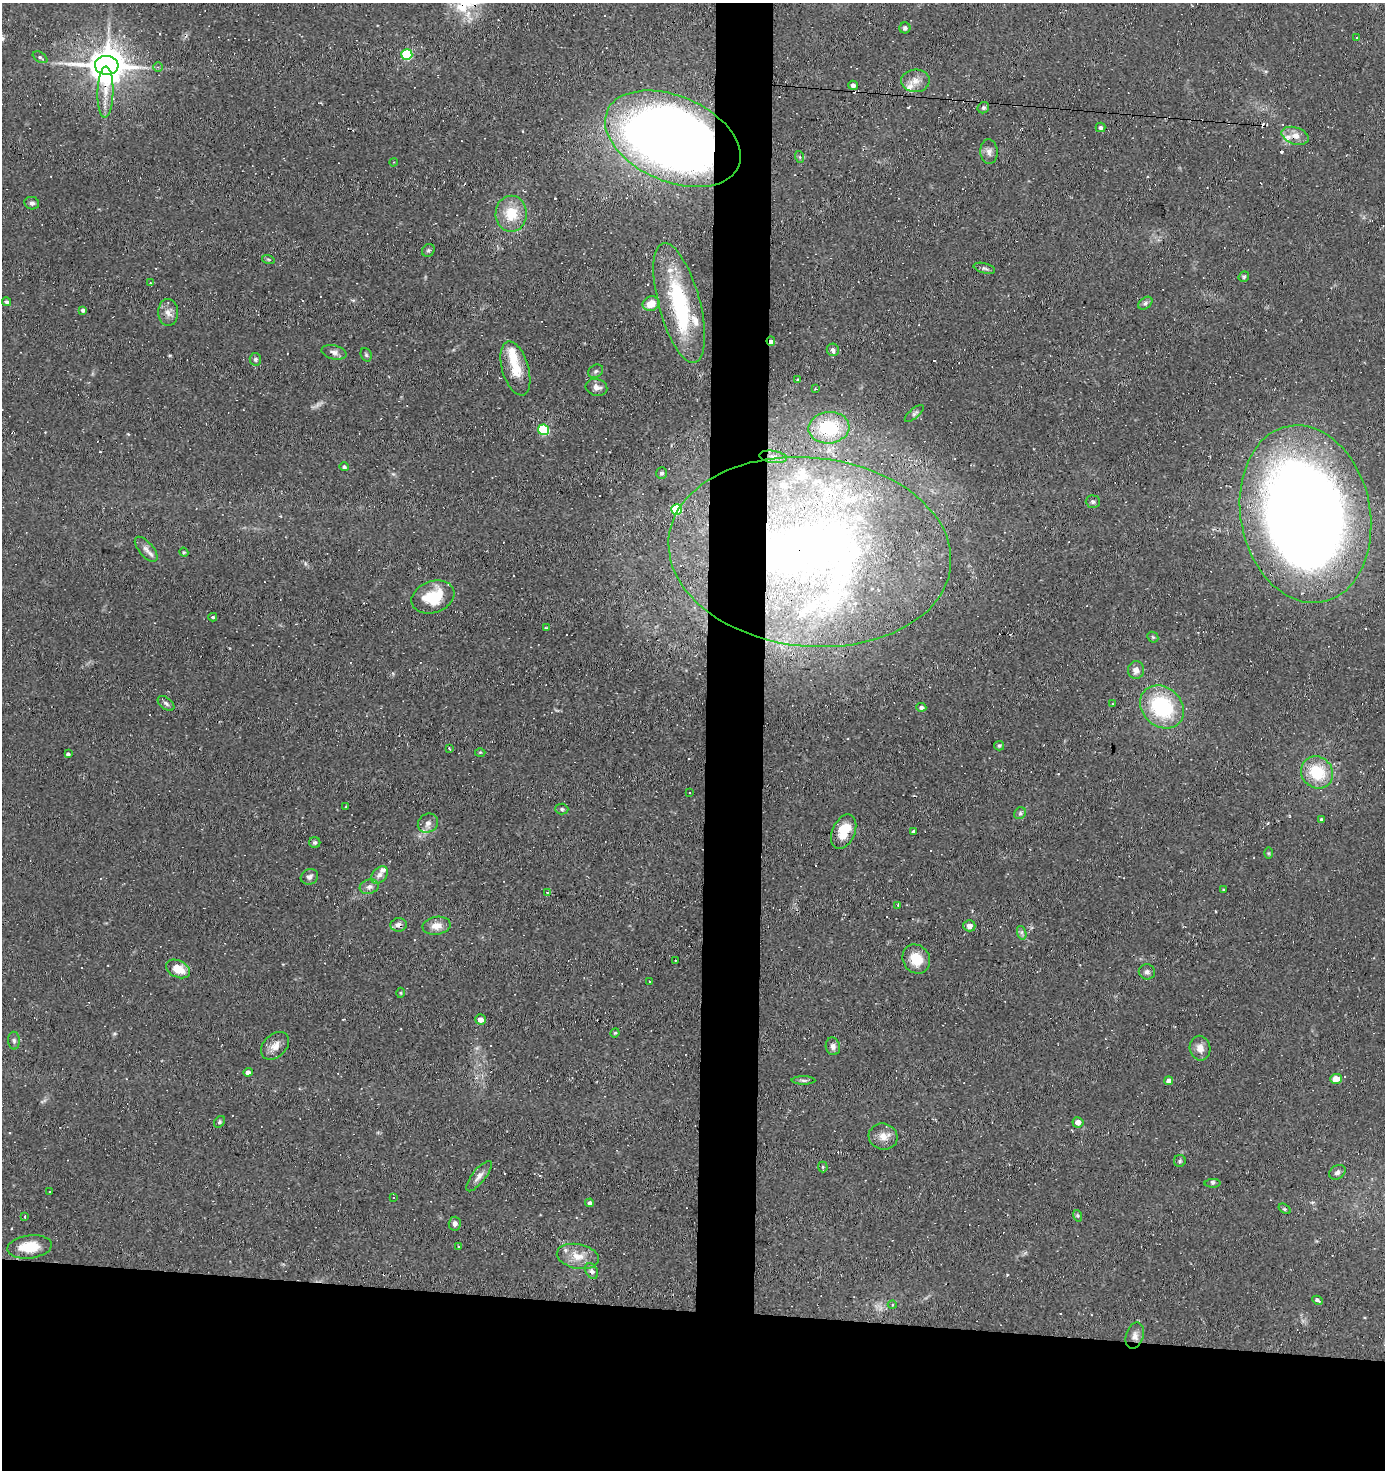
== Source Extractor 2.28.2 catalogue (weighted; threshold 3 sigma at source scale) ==
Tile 8 of 3 x 3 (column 2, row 3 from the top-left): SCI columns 1484-2866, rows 1-1468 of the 4431 x 4403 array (HDU 1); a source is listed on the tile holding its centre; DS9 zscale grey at full resolution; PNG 1387 x 1472 px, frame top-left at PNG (2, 3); each listed source drawn as its Kron ellipse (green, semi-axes under 4 px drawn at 4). Shown black and unused: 15% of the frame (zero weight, under 2 of 3 exposures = <1% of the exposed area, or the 3 px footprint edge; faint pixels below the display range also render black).
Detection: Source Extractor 2.28.2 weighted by HDU 2 'WHT'; one run over the whole footprint, this tile lists its part. Background 0.154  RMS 0.0067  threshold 0.03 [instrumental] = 3 sigma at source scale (4.5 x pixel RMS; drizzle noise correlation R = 1.50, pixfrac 1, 0.05/0.05 arcsec/px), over >= 5 px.
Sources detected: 151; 2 too faint to see at this stretch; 2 inside a brighter object's white glare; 8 cosmic-ray / hot-pixel residue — neither listed nor drawn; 16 inside a brighter listed object's ellipse — not listed separately; the other 123 listed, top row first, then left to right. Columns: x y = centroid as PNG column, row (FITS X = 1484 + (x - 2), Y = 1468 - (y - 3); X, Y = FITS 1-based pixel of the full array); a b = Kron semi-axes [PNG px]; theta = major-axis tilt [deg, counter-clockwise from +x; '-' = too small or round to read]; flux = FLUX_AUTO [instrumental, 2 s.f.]
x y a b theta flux
905 28 5 5 - 1.8
1356 37 3 3 - 2.1
407 54 5 5 - 49
40 57 8 4 -32 1.5
107 65 12 9 -4 1800
158 67 5 4 - 1
915 81 14 11 2 6.6
853 85 5 4 - 3.4
105 92 25 8 88 10
983 108 6 5 - 1.3
1100 127 5 4 - 1.9
1295 136 14 8 -18 6.6
673 139 71 42 -23 800
989 152 12 8 -86 3.7
800 157 6 3 -71 0.91
393 162 4 3 - 0.52
32 203 7 6 - 2.1
511 214 18 15 89 19
428 250 7 5 42 1.4
268 259 6 4 -19 0.93
984 268 11 5 -14 1.6
1244 277 6 4 47 1.1
150 283 3 3 - 0.67
7 302 5 4 - 1.4
679 303 62 20 -75 68
1145 303 8 5 37 1.9
651 304 8 7 - 9
83 310 4 4 - 1.6
168 312 13 10 -87 4.9
771 341 5 3 - 4.2
833 350 6 6 - 2.3
334 352 13 7 -14 3
366 355 7 5 -69 1.3
255 359 6 5 - 1.6
515 369 28 13 -73 16
596 371 8 6 33 1.7
797 380 3 2 - 0.64
596 387 11 8 -15 4.3
815 389 3 2 - 0.67
914 413 12 5 39 1.5
829 428 20 15 5 41
543 430 5 5 - 48
773 457 14 6 -8 4.8
344 467 4 4 - 1.4
661 473 6 5 - 1.5
1093 502 7 6 - 1.6
677 509 5 5 - 37
1305 514 89 64 -79 1100
146 549 15 7 -50 4.1
184 552 4 4 - 0.75
810 552 142 94 -6 690
433 597 22 16 20 25
213 617 4 3 - 1.1
546 628 3 2 - 0.92
1153 637 6 5 - 0.93
1136 670 9 8 - 4
166 703 9 5 -37 2.1
1112 704 3 2 - 0.65
921 707 5 4 - 1.9
1162 707 24 19 -41 59
999 746 5 4 - 1
449 748 3 2 - 1.1
480 752 5 3 - 0.61
68 754 4 3 - 3.6
1317 772 17 15 -47 27
690 793 3 3 - 2.4
346 807 3 2 - 0.69
562 809 6 5 - 1.3
1020 813 6 5 - 1.4
1321 820 3 3 - 3.3
428 823 10 9 - 3.6
913 831 3 2 - 0.81
844 832 18 11 66 16
315 842 5 5 - 1.4
1269 853 6 4 -90 0.79
379 875 10 7 48 3.4
309 877 9 7 29 2.3
369 887 10 7 16 3
1224 890 3 2 - 0.68
548 892 4 2 - 2.1
898 905 3 2 - 0.68
398 925 8 6 6 3.6
437 926 14 9 9 7
969 926 6 5 - 3.8
1022 933 7 4 -72 1.6
916 959 15 13 -57 14
675 960 2 2 - 0.38
178 969 13 8 -26 12
1147 972 8 7 - 2.1
650 981 3 2 - 0.72
400 993 5 3 - 0.65
480 1019 5 5 - 5.3
615 1033 4 4 - 0.76
14 1041 9 6 -88 1.8
275 1046 16 11 44 6.3
833 1046 9 7 -77 3.1
1200 1048 12 10 -79 5.3
248 1072 4 4 - 2.4
1336 1079 6 5 - 8.1
803 1080 12 4 0 1.8
1169 1081 4 4 - 3.7
219 1122 6 5 - 1.1
1078 1122 5 5 - 3.9
883 1137 14 13 - 6.7
1180 1161 6 6 - 1.3
823 1167 5 5 - 0.84
1337 1172 9 6 34 2.6
479 1176 18 6 51 4.1
1213 1183 8 4 1 1.3
50 1191 4 2 - 0.41
394 1197 3 2 - 0.63
590 1203 4 4 - 2.5
1285 1209 7 4 -33 1
25 1216 3 3 - 1.9
1078 1216 6 4 -72 0.88
455 1224 7 6 - 2.2
459 1246 3 2 - 1.1
30 1247 22 11 7 18
578 1256 21 12 -11 11
592 1271 8 6 -62 2.3
1317 1300 5 3 - 4.6
892 1305 4 4 - 0.81
1135 1336 13 8 72 4.1
Overlapping masked pixels (flux is a lower limit): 4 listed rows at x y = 673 139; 771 341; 810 552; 398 925